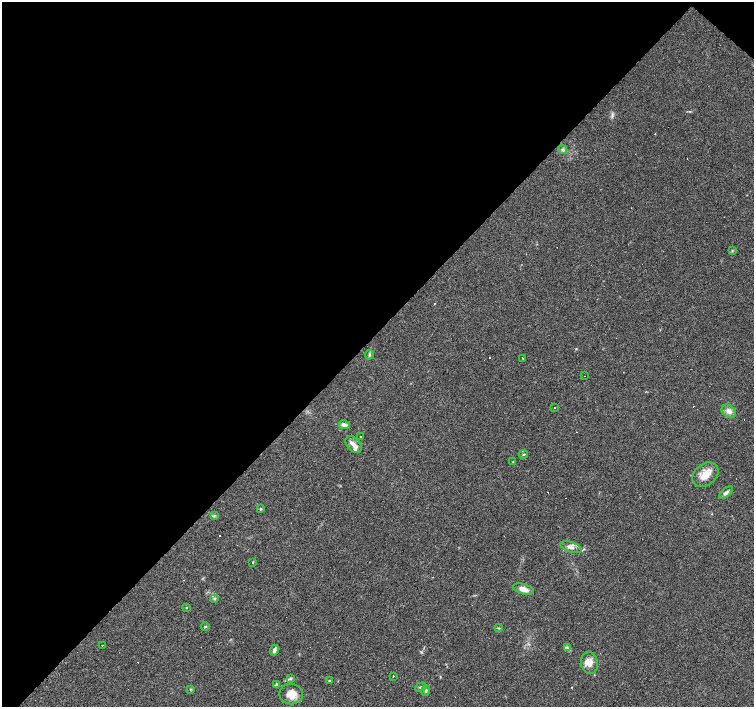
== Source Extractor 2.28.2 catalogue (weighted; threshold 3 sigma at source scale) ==
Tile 2 of 4 x 4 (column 2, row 1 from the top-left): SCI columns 1507-3009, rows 4454-5862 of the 6016 x 6022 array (HDU 1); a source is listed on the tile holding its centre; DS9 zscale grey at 2 x 2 block average (1 PNG px = mean of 2 x 2 image px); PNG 756 x 709 px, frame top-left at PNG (2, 2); each listed source drawn as its Kron ellipse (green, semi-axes under 4 px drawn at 4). Shown black and unused: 48% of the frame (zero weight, under 3 of 4 exposures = <1% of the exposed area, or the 3 px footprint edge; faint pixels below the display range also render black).
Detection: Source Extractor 2.28.2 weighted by HDU 2 'WHT'; one run over the whole footprint, this tile lists its part. Background 0.038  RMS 0.0036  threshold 0.0164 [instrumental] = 3 sigma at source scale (4.5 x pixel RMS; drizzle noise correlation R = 1.50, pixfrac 1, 0.0396/0.0396 arcsec/px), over >= 5 px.
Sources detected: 51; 15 cosmic-ray / hot-pixel residue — neither listed nor drawn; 1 inside a brighter listed object's ellipse — not listed separately; the other 35 listed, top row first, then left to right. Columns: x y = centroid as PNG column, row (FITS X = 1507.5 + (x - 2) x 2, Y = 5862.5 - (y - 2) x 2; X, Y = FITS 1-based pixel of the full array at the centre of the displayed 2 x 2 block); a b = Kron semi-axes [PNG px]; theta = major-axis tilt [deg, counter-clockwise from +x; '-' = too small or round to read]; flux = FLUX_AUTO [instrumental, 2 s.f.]
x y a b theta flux
563 150 5 4 - 1.9
732 251 3 3 - 0.84
369 355 5 3 - 1.2
523 358 2 2 - 12
584 376 2 2 - 0.27
554 408 2 2 - 2.4
729 411 7 6 - 4.4
344 425 5 4 - 4.1
361 437 2 2 - 0.58
354 444 10 6 -47 5.1
524 454 4 3 - 0.85
513 462 2 2 - 0.37
705 475 14 10 38 11
726 493 8 3 41 2.1
261 509 3 3 - 0.78
214 515 3 2 - 0.91
571 547 11 5 -18 4.1
252 563 2 2 - 0.84
523 589 11 5 -15 5.9
215 599 4 3 - 1
186 608 3 2 - 0.45
205 626 4 2 - 0.72
499 628 4 2 - 0.6
102 645 2 2 - 0.29
567 648 4 3 - 1.3
274 650 5 3 - 3
589 663 11 8 -78 7
393 676 2 2 - 0.46
291 678 4 3 - 1.2
329 681 3 2 - 0.73
276 685 3 2 - 2.4
421 687 6 3 19 1.5
190 689 3 3 - 0.62
426 691 5 4 - 1.5
291 694 12 10 0 9.7
Diffuse or blended objects may show on this block-average render without a row.